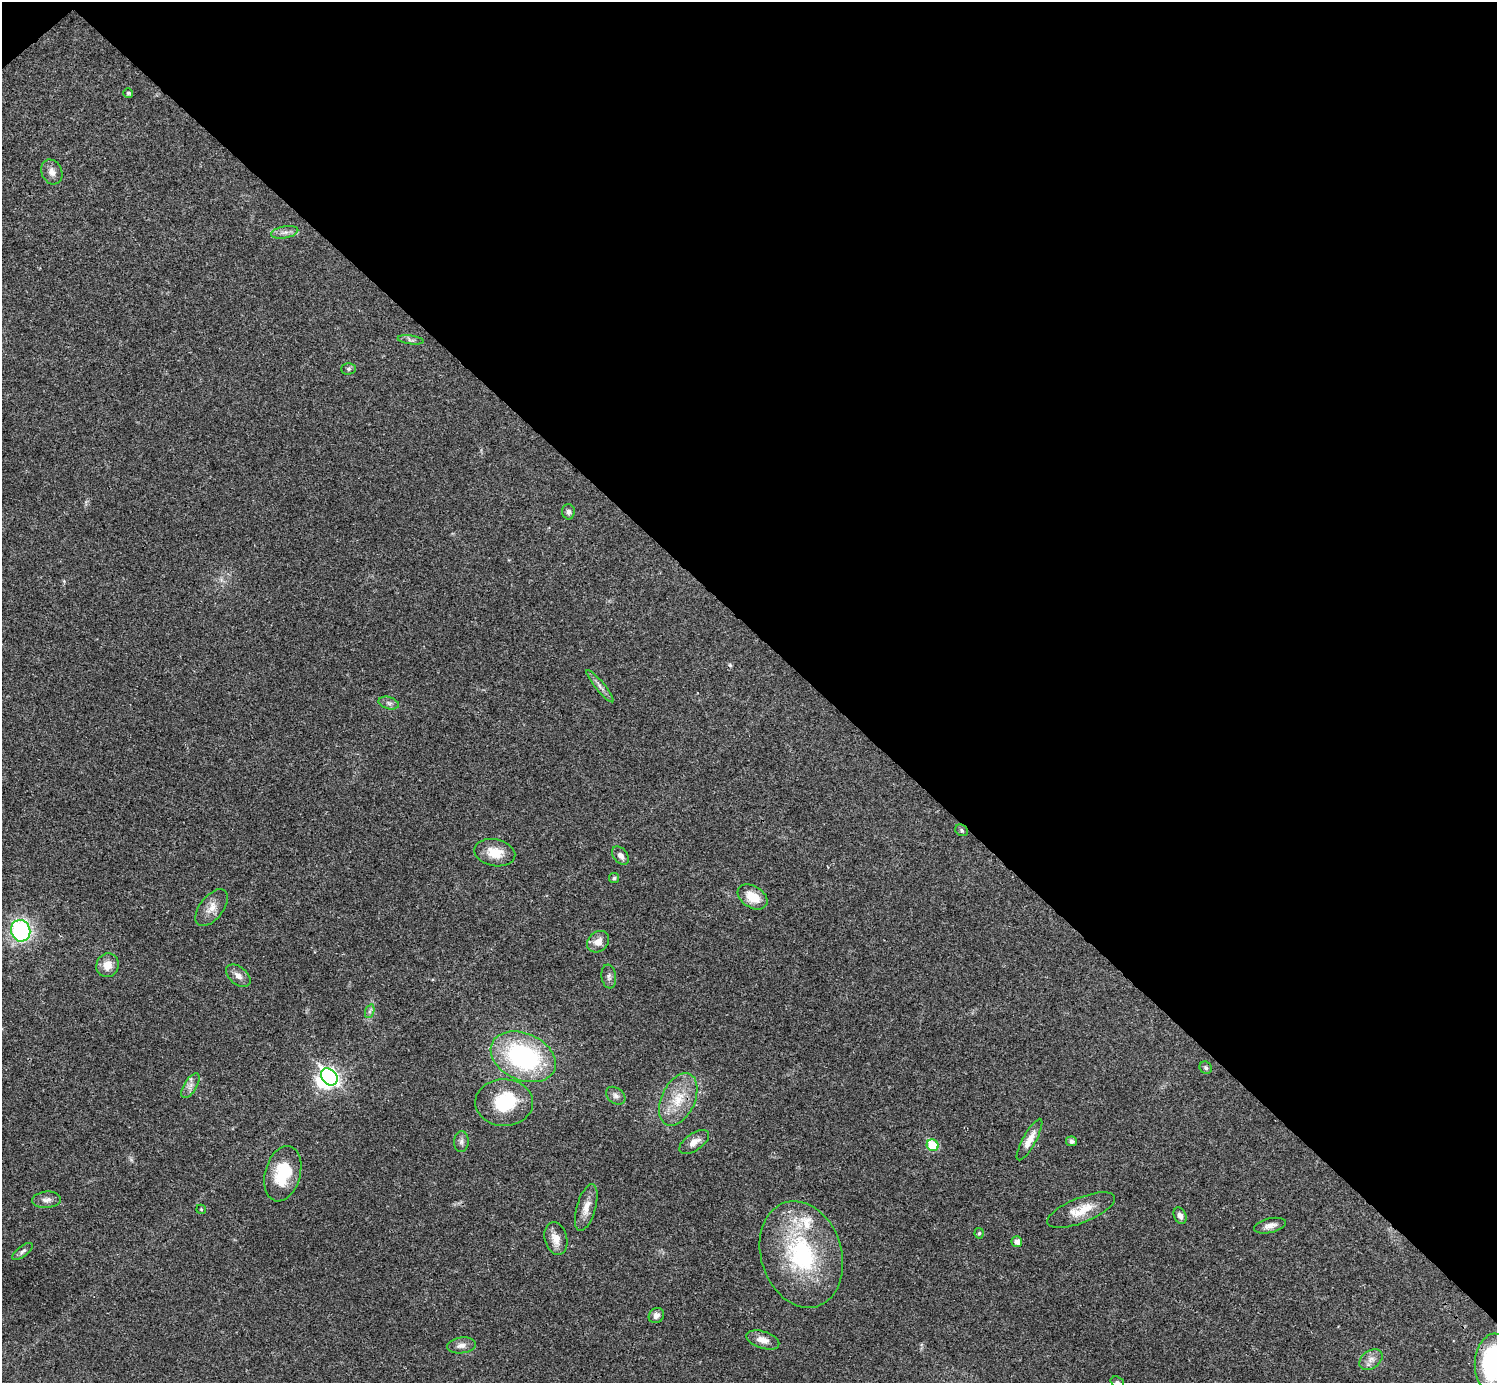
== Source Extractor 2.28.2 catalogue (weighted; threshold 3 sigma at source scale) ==
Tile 3 of 4 x 4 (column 3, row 1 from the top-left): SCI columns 2990-4484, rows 4302-5682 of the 5981 x 5981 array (HDU 1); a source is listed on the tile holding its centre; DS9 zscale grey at full resolution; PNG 1499 x 1385 px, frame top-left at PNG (2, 2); each listed source drawn as its Kron ellipse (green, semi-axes under 4 px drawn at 4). Shown black and unused: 46% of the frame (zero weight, under 3 of 4 exposures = <1% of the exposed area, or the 3 px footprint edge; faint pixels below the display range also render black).
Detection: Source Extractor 2.28.2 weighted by HDU 2 'WHT'; one run over the whole footprint, this tile lists its part. Background 0.0209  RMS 0.0022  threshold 0.01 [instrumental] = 3 sigma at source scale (4.5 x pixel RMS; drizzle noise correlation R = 1.50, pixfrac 1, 0.05/0.05 arcsec/px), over >= 5 px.
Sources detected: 54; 2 inside a brighter object's white glare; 1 cosmic-ray / hot-pixel residue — neither listed nor drawn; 1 inside a brighter listed object's ellipse — not listed separately; the other 50 listed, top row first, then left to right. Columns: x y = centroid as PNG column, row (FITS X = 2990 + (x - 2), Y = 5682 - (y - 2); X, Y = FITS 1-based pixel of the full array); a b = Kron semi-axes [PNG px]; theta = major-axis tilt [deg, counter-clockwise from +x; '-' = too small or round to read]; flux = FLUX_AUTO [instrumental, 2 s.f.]
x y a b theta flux
128 93 5 4 - 0.47
52 172 13 10 -65 1.5
285 232 14 6 9 1.1
411 340 13 3 -8 0.52
349 369 7 5 1 0.5
568 512 7 6 - 0.66
600 686 20 4 -51 1.1
389 703 10 6 -16 0.71
961 830 7 5 -36 0.4
495 853 20 13 -11 4.1
620 856 10 7 -50 1.1
614 878 5 5 - 0.34
752 897 16 10 -33 4.5
212 908 21 11 52 2.5
21 931 11 9 -73 28
598 942 12 9 43 1.9
107 965 12 11 - 2.7
238 976 14 8 -40 1.5
609 977 12 7 -82 0.87
370 1011 7 4 71 0.54
523 1057 34 23 -24 33
1206 1068 6 5 - 0.47
329 1077 9 7 -48 78
190 1086 14 6 59 1.3
616 1096 11 7 -37 0.85
678 1099 28 16 65 6.5
504 1103 29 23 -1 11
1029 1140 23 6 61 2.4
1072 1141 5 5 - 0.61
461 1142 10 7 87 0.89
694 1142 17 8 34 1.9
933 1145 6 5 - 8.7
283 1174 28 17 74 9.2
47 1200 14 8 5 1.3
586 1208 24 9 74 2.6
201 1209 5 4 - 0.24
1081 1210 36 12 22 4.7
1180 1216 8 6 -67 1
1270 1226 16 7 13 1.5
979 1233 5 4 - 0.33
556 1239 17 11 -75 2.5
1017 1242 5 5 - 1.3
23 1251 12 5 37 0.67
801 1254 54 40 -72 27
656 1315 8 7 - 1
763 1340 17 8 -17 2.1
461 1345 14 8 6 1.3
1371 1360 13 8 36 1.5
1494 1363 29 19 86 32
1117 1382 7 5 -20 0.39
Isophote crosses this tile's border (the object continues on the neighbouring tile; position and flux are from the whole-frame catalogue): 2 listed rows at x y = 1494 1363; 1117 1382